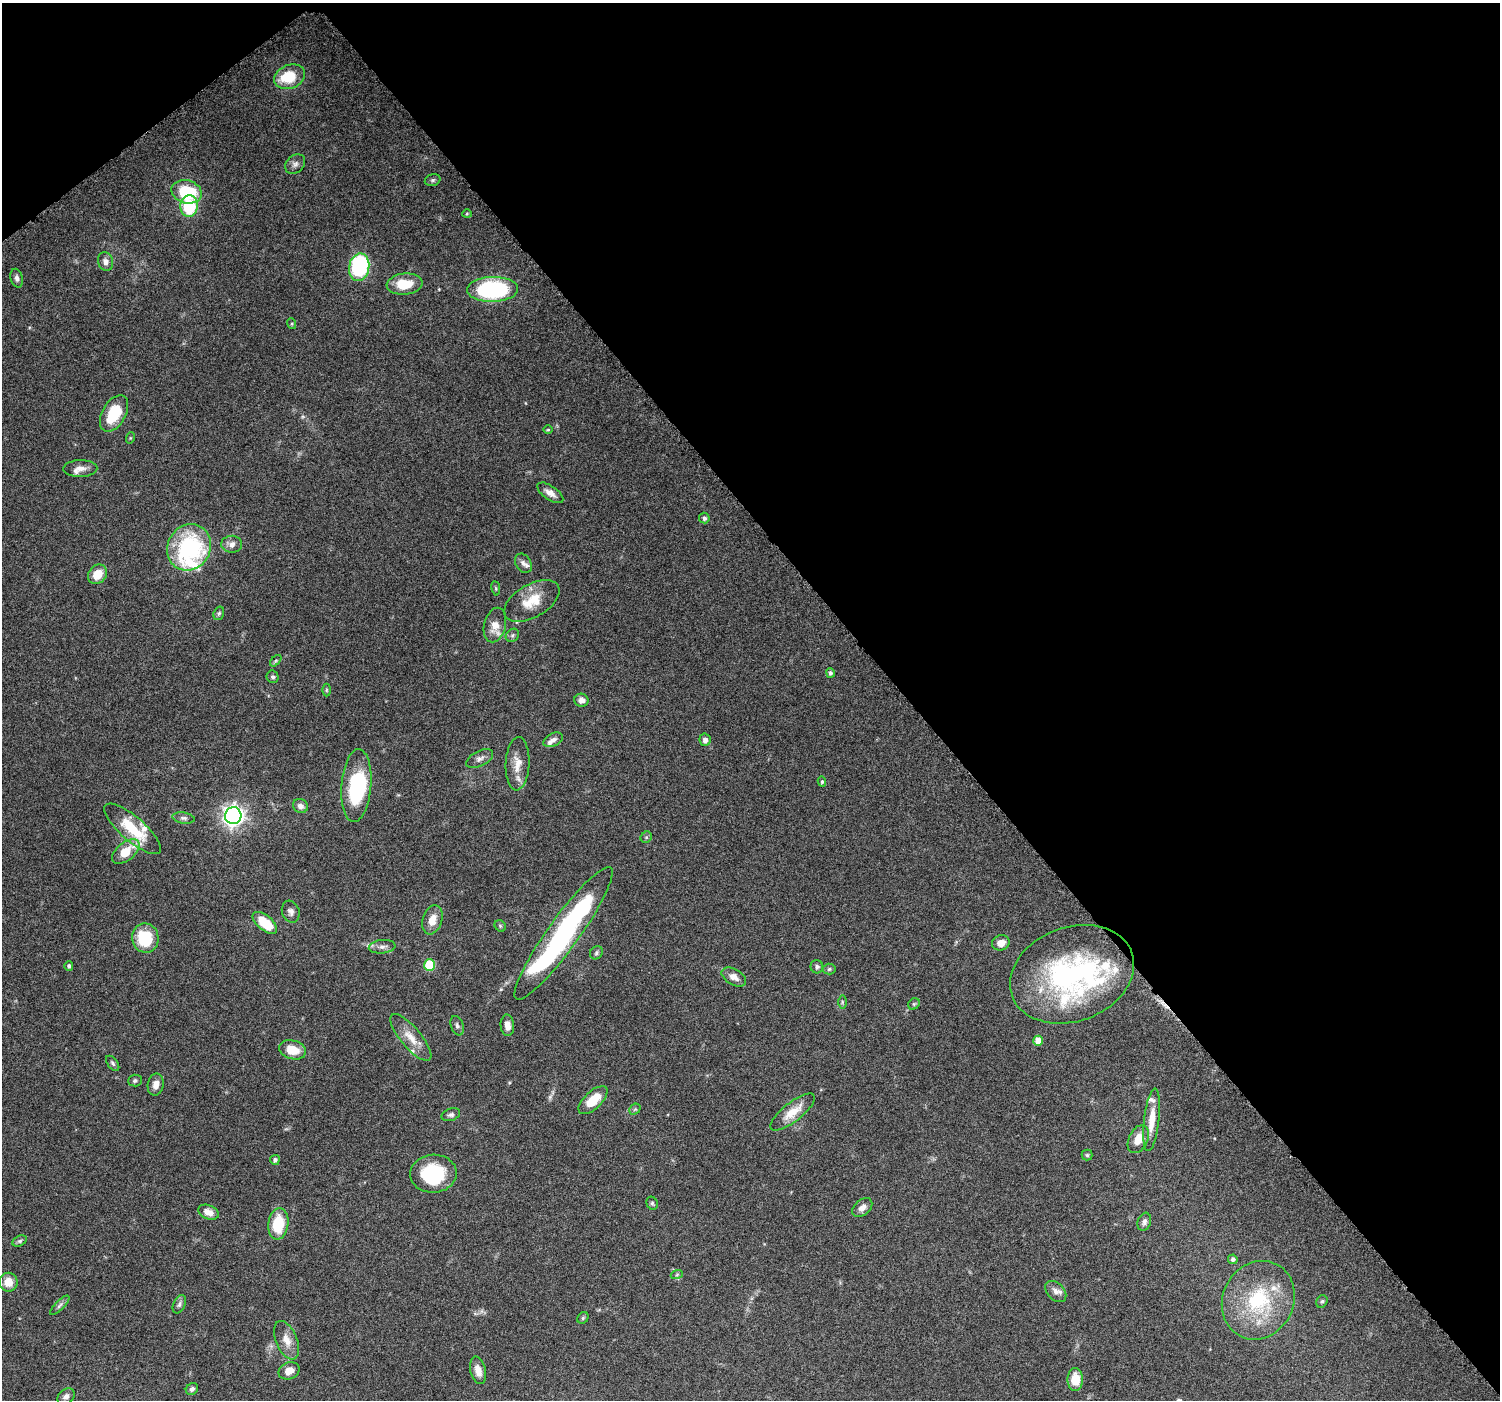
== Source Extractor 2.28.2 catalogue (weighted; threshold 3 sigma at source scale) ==
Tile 3 of 4 x 4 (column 3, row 1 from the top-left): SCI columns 3012-4509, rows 4416-5813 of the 6018 x 5967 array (HDU 1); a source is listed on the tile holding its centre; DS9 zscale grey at full resolution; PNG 1502 x 1402 px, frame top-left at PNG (2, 3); each listed source drawn as its Kron ellipse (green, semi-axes under 4 px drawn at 4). Shown black and unused: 41% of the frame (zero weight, under 6 of 12 exposures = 1% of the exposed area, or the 3 px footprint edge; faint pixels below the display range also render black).
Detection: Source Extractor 2.28.2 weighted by HDU 2 'WHT'; one run over the whole footprint, this tile lists its part. Background 0.0622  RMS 0.0027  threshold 0.011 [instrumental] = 3 sigma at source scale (4.09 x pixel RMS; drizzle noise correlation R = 1.36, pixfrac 0.8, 0.0396/0.0396 arcsec/px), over >= 5 px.
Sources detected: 117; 1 too faint to see at this stretch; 5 inside a brighter object's white glare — neither listed nor drawn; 12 inside a brighter listed object's ellipse — not listed separately; the other 99 listed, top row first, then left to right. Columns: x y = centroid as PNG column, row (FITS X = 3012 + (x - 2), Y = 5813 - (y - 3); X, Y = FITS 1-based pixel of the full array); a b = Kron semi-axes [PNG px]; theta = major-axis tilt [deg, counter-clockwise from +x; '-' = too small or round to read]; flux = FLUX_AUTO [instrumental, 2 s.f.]
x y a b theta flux
290 77 16 11 21 8.1
295 164 11 8 41 1.1
433 180 8 6 15 0.51
187 192 15 11 -16 12
189 206 10 8 86 14
467 214 4 4 - 0.26
106 262 9 7 -73 1.2
359 267 14 10 78 27
17 278 9 6 -76 0.85
405 284 18 10 5 5.9
493 289 25 12 1 30
292 324 5 3 - 0.27
114 413 20 11 60 9.7
548 430 5 3 - 0.22
130 438 5 3 - 0.26
80 468 17 8 1 1.9
550 493 15 7 -35 1.7
704 518 5 5 - 0.73
232 544 10 8 -3 1.5
189 547 24 21 59 32
523 563 10 7 -57 1.1
97 574 10 8 49 4
496 588 7 3 -82 0.35
532 601 30 16 30 6.4
219 613 7 5 73 0.5
495 625 17 11 77 3.1
512 635 7 6 - 0.53
276 661 7 4 46 0.41
830 673 5 4 - 0.6
273 677 6 6 - 0.6
326 690 6 4 90 0.34
581 700 7 6 - 1.4
553 740 10 6 27 1
705 740 6 5 - 0.99
480 758 14 7 28 1.3
517 764 26 12 87 3.7
822 782 5 4 - 0.38
356 786 36 15 86 22
300 806 8 7 - 1.2
233 816 8 8 - 130
183 818 11 5 -9 0.82
133 829 36 12 -41 9.7
646 837 6 5 - 0.4
126 852 16 9 39 5.5
291 912 11 8 -70 1.1
432 920 15 10 72 2.9
265 923 15 7 -40 7.9
500 926 6 5 - 0.39
563 933 81 15 54 52
145 938 15 13 -78 11
1001 943 9 7 17 2.2
382 947 13 6 6 1.2
596 953 7 6 - 0.51
430 965 6 5 - 12
69 966 4 4 - 0.59
817 967 6 6 - 0.7
829 969 6 5 - 0.45
1072 974 64 47 20 40
734 977 13 8 -30 1.8
842 1002 6 4 -90 0.42
914 1004 6 5 - 0.38
507 1025 11 7 -87 1.6
457 1026 10 6 -70 0.66
411 1037 29 10 -50 4
1038 1041 5 5 - 3.1
293 1050 14 9 -16 4.6
113 1063 9 5 -53 0.54
135 1081 7 6 - 0.56
156 1085 11 8 80 1.8
593 1100 18 8 43 5.7
635 1109 6 4 42 0.39
793 1112 27 9 38 4.5
451 1115 9 6 19 0.75
1152 1120 31 7 83 4.5
1138 1139 15 9 65 3.8
1087 1155 5 5 - 0.42
275 1160 5 5 - 0.72
433 1174 23 19 3 16
652 1203 7 5 -64 0.46
862 1207 11 7 39 1.5
208 1212 11 7 -22 2.1
1144 1222 9 6 71 0.85
278 1224 16 10 82 9.3
20 1241 7 5 27 0.53
1233 1259 5 4 - 0.84
677 1274 6 4 20 0.35
8 1282 9 9 - 3.4
1056 1291 12 8 -46 1.4
1258 1300 40 35 62 20
1322 1301 6 5 - 0.47
179 1304 10 5 65 0.76
60 1305 13 4 45 0.78
583 1318 6 5 - 0.37
287 1340 20 10 -67 3
478 1370 14 7 -76 2.4
289 1371 11 8 23 2.2
1075 1380 11 7 90 4.6
192 1389 6 5 - 0.78
66 1397 9 7 40 1